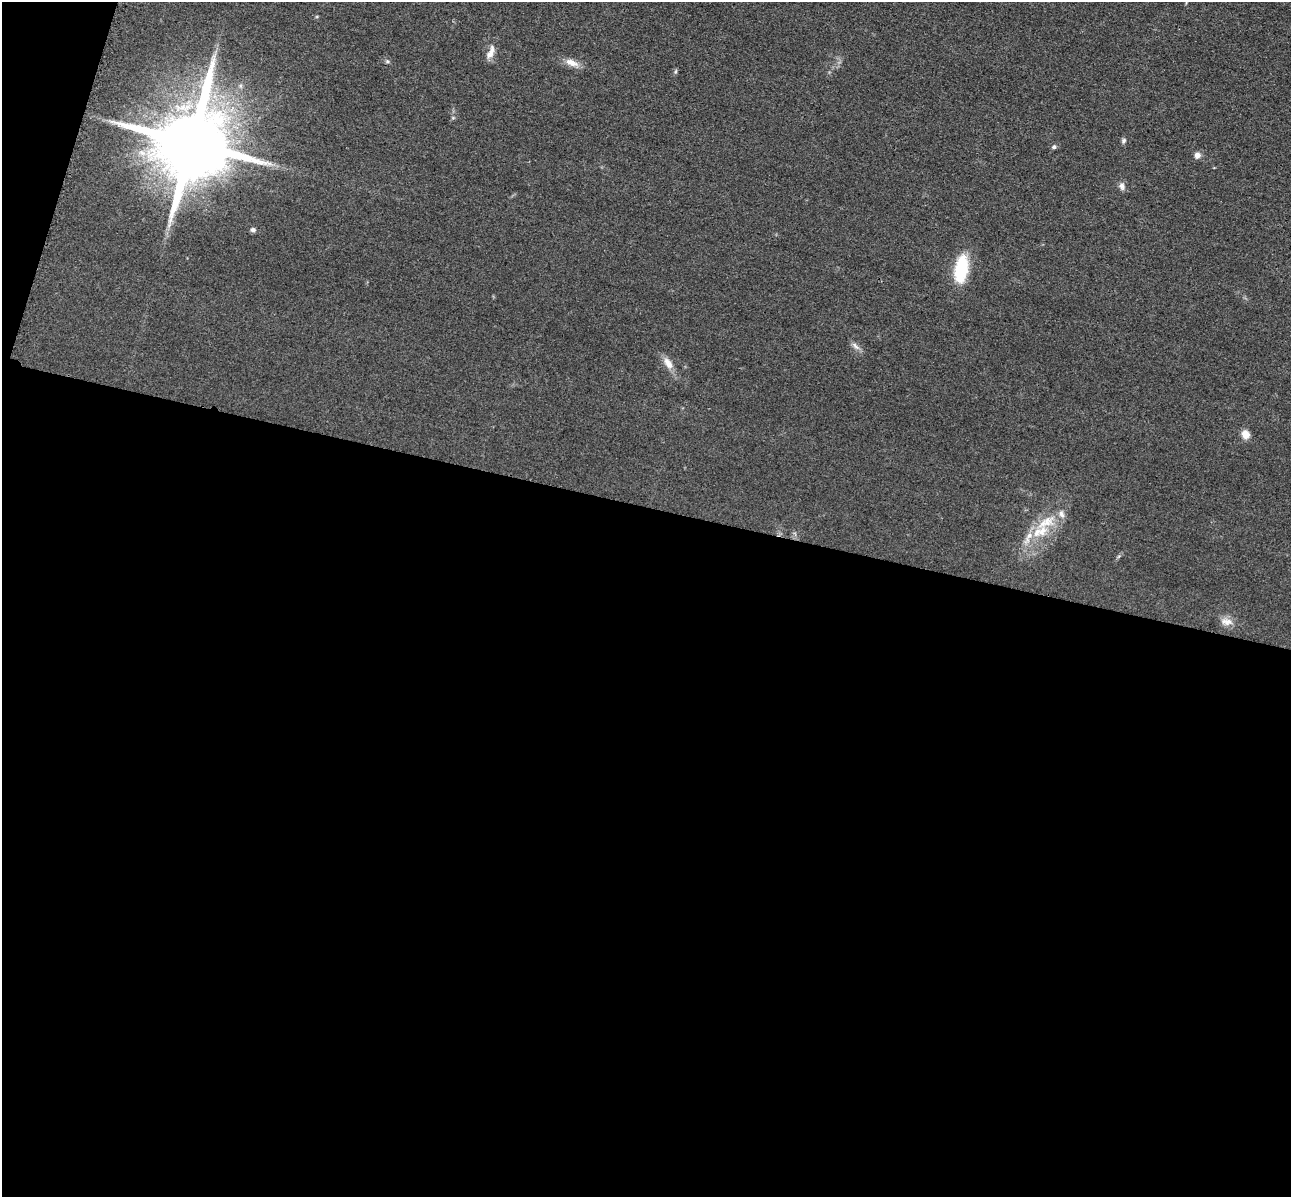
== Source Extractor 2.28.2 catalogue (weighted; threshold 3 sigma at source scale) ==
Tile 13 of 4 x 4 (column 1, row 4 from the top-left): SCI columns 173-1461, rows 396-1590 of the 5350 x 5365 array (HDU 1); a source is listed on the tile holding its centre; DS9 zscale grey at full resolution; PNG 1293 x 1199 px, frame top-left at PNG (2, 2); no overlay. Shown black and unused: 59% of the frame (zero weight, under 3 of 4 exposures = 9% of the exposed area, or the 3 px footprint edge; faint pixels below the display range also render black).
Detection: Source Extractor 2.28.2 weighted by HDU 2 'WHT'; one run over the whole footprint, this tile lists its part. Background 0.0476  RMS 0.0084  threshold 0.0377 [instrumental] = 3 sigma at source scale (4.5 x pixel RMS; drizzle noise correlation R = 1.50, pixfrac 1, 0.05/0.05 arcsec/px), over >= 5 px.
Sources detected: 20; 4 inside a brighter listed object's ellipse — not listed separately; the other 16 listed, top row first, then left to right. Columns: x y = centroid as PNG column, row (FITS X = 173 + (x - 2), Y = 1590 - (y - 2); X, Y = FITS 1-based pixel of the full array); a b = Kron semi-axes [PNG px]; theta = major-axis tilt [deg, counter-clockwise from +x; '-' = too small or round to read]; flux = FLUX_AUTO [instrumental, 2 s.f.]
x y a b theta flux
491 52 19 8 69 6.5
387 61 5 5 - 1.2
572 63 19 8 -21 7.4
676 71 6 4 71 1.1
1124 141 7 6 - 1.8
192 143 20 18 82 12000
1054 147 5 5 - 1.6
1197 155 6 6 - 4.6
1122 186 10 7 -75 3.4
253 230 7 5 -12 2.1
961 269 28 13 79 40
856 346 15 6 -43 3.5
668 363 18 9 -57 7.5
1245 434 8 7 - 8.9
1046 522 32 15 32 23
1226 622 17 10 -10 6.9